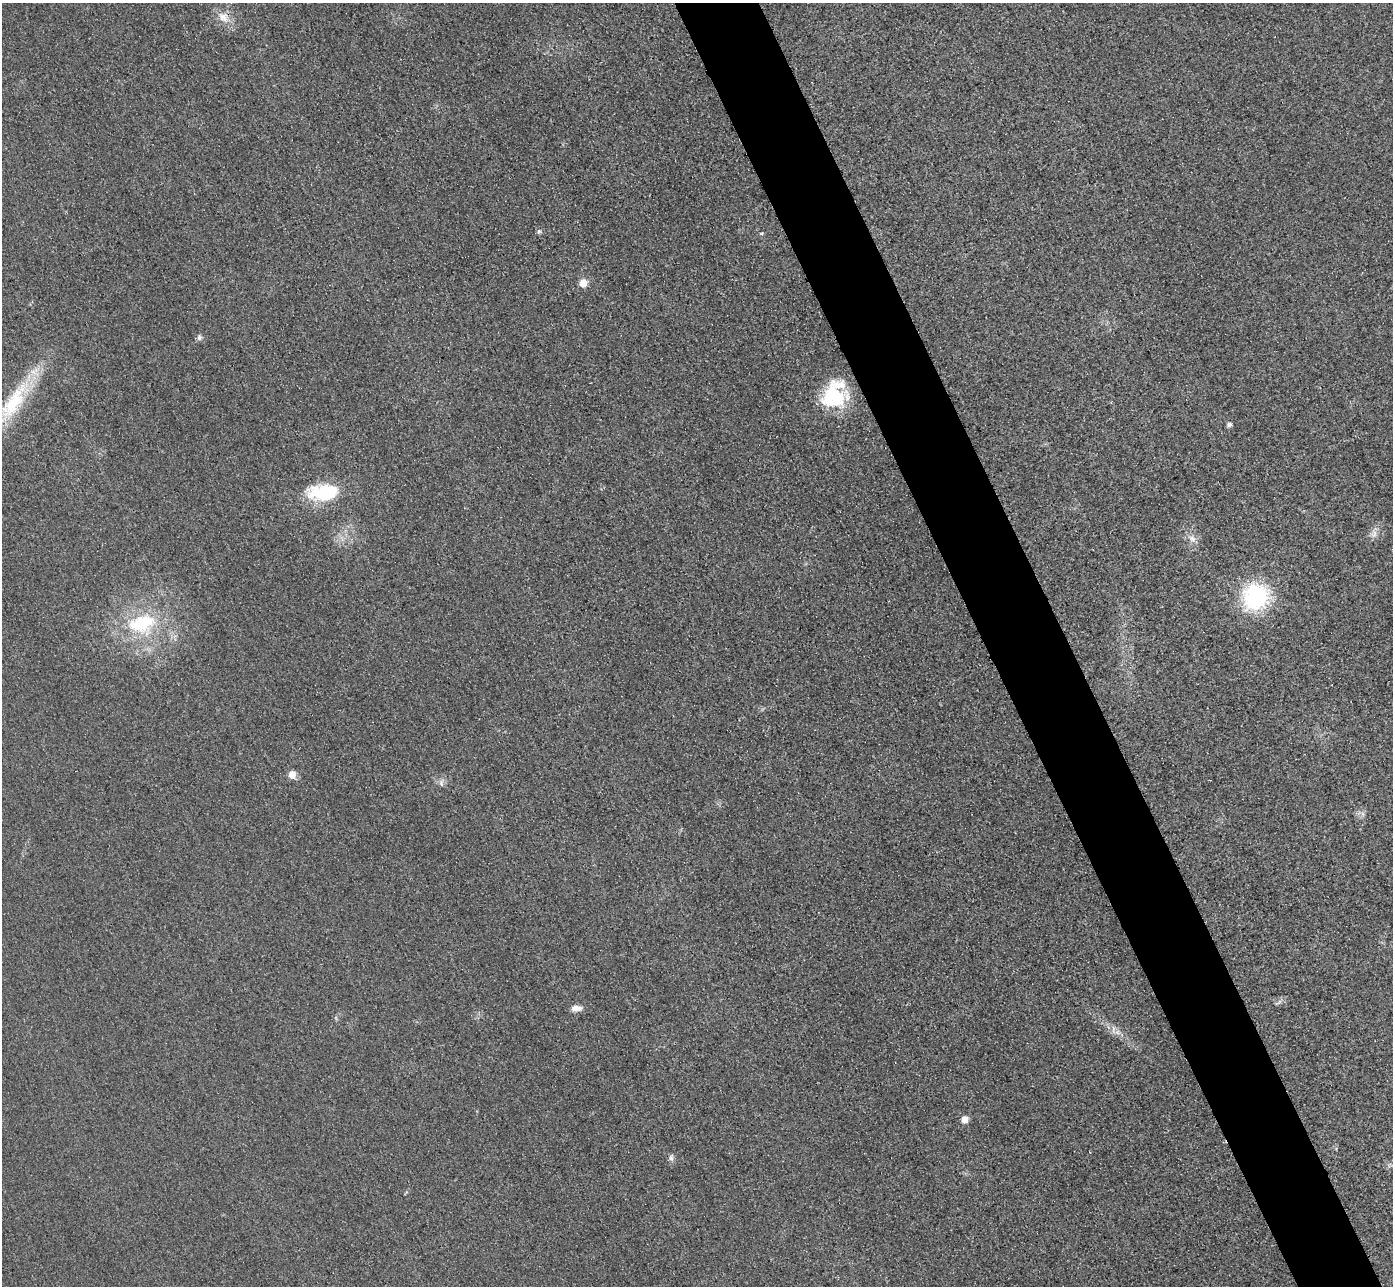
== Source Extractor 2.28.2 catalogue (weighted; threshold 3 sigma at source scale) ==
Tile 6 of 4 x 4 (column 2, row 2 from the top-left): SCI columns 1422-2812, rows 2873-4156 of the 5625 x 5613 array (HDU 1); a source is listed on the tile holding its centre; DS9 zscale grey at full resolution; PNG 1395 x 1288 px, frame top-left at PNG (2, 3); no overlay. Shown black and unused: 6% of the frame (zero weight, under 3 of 4 exposures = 3% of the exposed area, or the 3 px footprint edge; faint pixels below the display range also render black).
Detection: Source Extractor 2.28.2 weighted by HDU 2 'WHT'; one run over the whole footprint, this tile lists its part. Background 0.0651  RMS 0.019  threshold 0.0834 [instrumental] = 3 sigma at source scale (4.5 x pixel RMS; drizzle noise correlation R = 1.50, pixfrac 1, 0.05/0.05 arcsec/px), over >= 5 px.
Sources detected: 20; all 20 listed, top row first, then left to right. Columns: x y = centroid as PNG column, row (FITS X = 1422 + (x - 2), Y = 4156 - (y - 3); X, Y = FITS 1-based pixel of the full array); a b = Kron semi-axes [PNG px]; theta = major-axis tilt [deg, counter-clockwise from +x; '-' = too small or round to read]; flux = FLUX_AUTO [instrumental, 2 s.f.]
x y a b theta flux
223 17 16 13 -48 23
539 231 6 5 - 3.7
761 233 6 4 19 2.4
583 283 6 5 - 33
199 337 8 7 - 5.3
835 395 35 28 58 110
13 402 70 21 57 150
1230 424 5 5 - 6
325 492 32 15 2 130
1374 534 13 6 78 9.4
1192 539 11 8 -56 12
1256 597 24 23 - 200
142 624 34 23 14 130
292 774 8 7 - 17
441 783 10 6 -85 6.3
1363 814 7 4 -71 4
576 1008 12 7 2 14
1113 1030 14 4 -87 6.3
964 1120 6 5 - 22
671 1158 10 6 89 5.9
Isophote crosses this tile's border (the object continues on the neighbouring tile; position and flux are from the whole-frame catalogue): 1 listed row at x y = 13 402